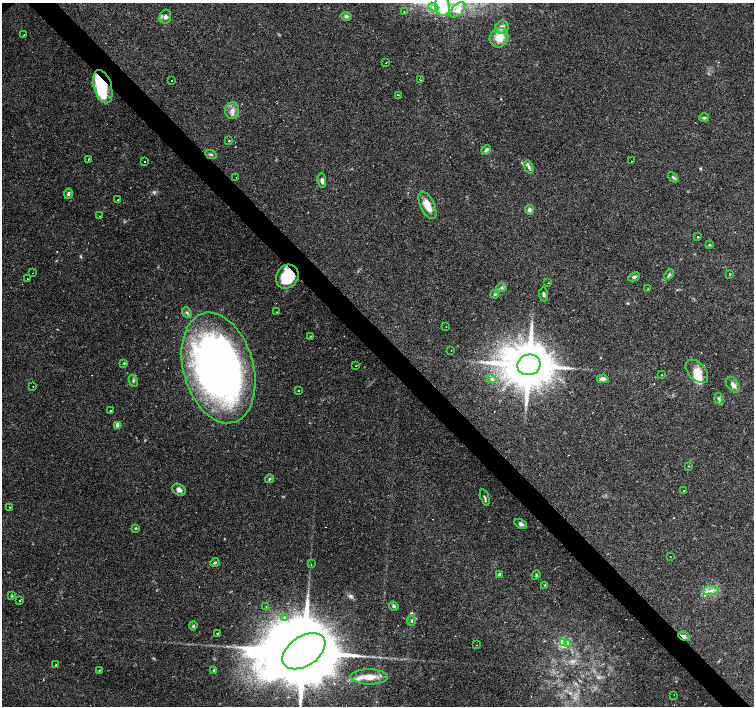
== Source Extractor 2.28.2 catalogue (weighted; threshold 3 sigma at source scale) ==
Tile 6 of 4 x 4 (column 2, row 2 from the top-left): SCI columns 1509-3011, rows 3030-4437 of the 6018 x 5993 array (HDU 1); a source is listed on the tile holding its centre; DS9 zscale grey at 2 x 2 block average (1 PNG px = mean of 2 x 2 image px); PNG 756 x 708 px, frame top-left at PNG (2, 3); each listed source drawn as its Kron ellipse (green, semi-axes under 4 px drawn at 4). Shown black and unused: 4% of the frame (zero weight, under 2 of 3 exposures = <1% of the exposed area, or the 3 px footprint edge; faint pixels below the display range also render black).
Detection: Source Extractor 2.28.2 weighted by HDU 2 'WHT'; one run over the whole footprint, this tile lists its part. Background 0.067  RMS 0.0058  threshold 0.0263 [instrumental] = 3 sigma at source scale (4.5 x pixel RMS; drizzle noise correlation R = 1.50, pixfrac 1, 0.0396/0.0396 arcsec/px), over >= 5 px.
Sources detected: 109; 2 too faint to see at this stretch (2 x 2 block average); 1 inside a brighter object's white glare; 6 cosmic-ray / hot-pixel residue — neither listed nor drawn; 3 inside a brighter listed object's ellipse — not listed separately; the other 97 listed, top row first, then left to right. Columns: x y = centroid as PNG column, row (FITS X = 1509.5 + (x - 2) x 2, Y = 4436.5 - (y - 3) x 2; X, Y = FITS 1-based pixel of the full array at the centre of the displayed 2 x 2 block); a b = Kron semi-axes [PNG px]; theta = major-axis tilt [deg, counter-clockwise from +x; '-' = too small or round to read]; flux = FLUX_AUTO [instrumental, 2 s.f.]
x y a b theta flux
443 6 10 7 -72 27
433 7 5 3 - 2.8
458 10 9 5 46 6.9
404 12 2 2 - 0.96
346 16 5 4 - 3.3
165 17 7 6 - 5
502 27 7 6 - 5.9
24 35 2 2 - 0.97
499 38 10 9 - 19
386 62 2 2 - 1.3
171 80 2 2 - 1.4
420 80 2 2 - 2.1
103 87 17 9 -75 86
399 95 3 2 - 0.68
232 111 8 7 - 8.1
704 118 5 3 - 2
229 141 2 2 - 2.7
486 150 5 3 - 3.3
211 154 6 3 -26 2.3
89 159 2 2 - 2.9
144 161 2 2 - 0.75
632 161 2 2 - 2.1
529 167 7 4 -72 3.5
673 177 6 3 -40 2.5
236 178 2 2 - 1.1
322 181 7 3 -83 3.7
68 194 5 3 - 2.9
118 200 2 2 - 2.8
427 205 15 7 -64 21
529 210 5 4 - 4.2
99 216 2 2 - 1.1
698 237 3 2 - 0.81
709 245 3 2 - 0.99
33 273 2 2 - 2.2
669 274 5 4 - 2.7
730 274 2 2 - 2.8
287 277 12 10 55 67
634 277 6 3 26 3
27 278 2 2 - 2.5
548 283 2 2 - 1.1
502 288 5 3 - 2.8
648 289 2 2 - 0.77
495 294 4 4 - 2.2
544 294 7 3 -85 2.8
276 312 2 2 - 7.1
187 313 6 4 -49 2.6
446 327 2 2 - 0.66
310 336 3 3 - 0.87
451 350 2 2 - 0.61
124 363 3 3 - 1.4
529 365 12 10 15 7000
356 366 2 2 - 1.7
218 368 56 35 -74 740
697 371 14 8 -47 16
662 375 2 2 - 1.9
492 379 5 4 - 2.7
603 379 6 3 5 6.6
133 381 6 2 -64 2
733 385 9 5 -54 6.4
33 386 2 2 - 1.5
299 391 2 2 - 3.2
719 399 5 3 - 2.9
110 410 2 2 - 3.6
118 425 3 3 - 14
689 466 3 2 - 0.64
269 479 4 3 - 1.5
179 490 7 5 -33 5.8
684 491 2 2 - 4.1
485 497 8 3 -70 2.5
10 507 3 2 - 0.81
521 524 7 3 -28 4.2
135 528 4 3 - 1.5
670 557 2 2 - 0.4
215 562 4 3 - 2.1
311 564 2 2 - 1.3
500 574 3 3 - 4.4
536 575 5 3 - 1.6
545 585 3 3 - 1.1
711 591 8 4 5 6.5
12 596 4 3 - 1.4
20 601 2 2 - 1.3
394 606 5 4 - 2.6
266 607 2 2 - 1.2
285 617 2 2 - 1.9
411 621 4 3 - 1.9
193 626 4 4 - 1.9
217 633 2 2 - 2.3
684 636 6 4 -26 4.6
563 643 4 4 - 69
568 644 3 2 - 3.5
476 645 2 2 - 2
304 651 24 14 34 27000
56 665 2 2 - 2.4
99 670 3 2 - 0.8
214 670 3 3 - 1.3
369 677 18 7 -1 19
674 695 2 2 - 0.72
Overlapping masked pixels (flux is a lower limit): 3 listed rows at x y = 103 87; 287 277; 684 636
Isophote crosses this tile's border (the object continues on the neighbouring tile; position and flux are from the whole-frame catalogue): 1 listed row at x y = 443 6
Diffuse or blended objects may show on this block-average render without a row.